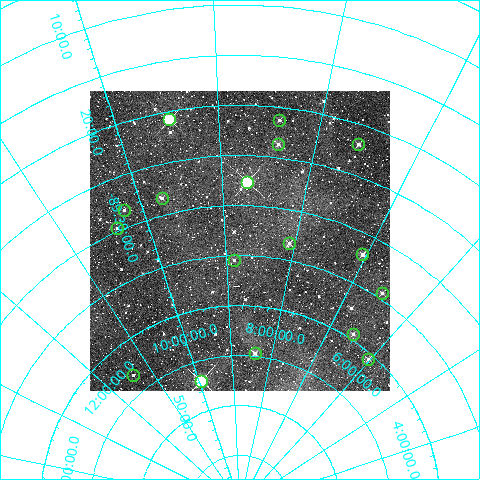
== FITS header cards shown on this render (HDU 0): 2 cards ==
NAXIS1  =                  300
NAXIS2  =                  300

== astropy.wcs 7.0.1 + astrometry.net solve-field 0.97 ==
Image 300 x 300 px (HDU 0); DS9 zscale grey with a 90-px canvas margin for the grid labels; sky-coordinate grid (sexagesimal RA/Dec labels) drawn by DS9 from the SOLVED WCS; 17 Tycho-2 reference stars matched to detected sources circled (green)
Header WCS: RA---TAN/DEC--TAN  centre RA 08:47:34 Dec -89:34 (131.89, -89.56 deg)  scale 6 arcsec/px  FOV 30.0' x 30.0'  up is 0 deg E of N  parity normal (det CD < 0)
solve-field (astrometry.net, Tycho-2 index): VERIFIED the header's WCS against the Tycho-2 star catalogue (verified at 2 index scales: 10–17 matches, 0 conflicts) and refined it, rather than solving blind
Solved WCS: RA---TAN-SIP/DEC--TAN-SIP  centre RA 08:47:27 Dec -89:34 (131.86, -89.56 deg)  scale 6 arcsec/px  FOV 30.0' x 30.0'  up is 0 deg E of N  parity normal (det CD < 0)
The solver's refit moves the header's centre by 1.8 arcsec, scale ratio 0.9999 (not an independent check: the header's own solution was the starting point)
Tycho-2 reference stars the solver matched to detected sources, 17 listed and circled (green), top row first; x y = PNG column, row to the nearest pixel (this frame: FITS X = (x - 90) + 1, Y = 300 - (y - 91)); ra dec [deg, ICRS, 3 dp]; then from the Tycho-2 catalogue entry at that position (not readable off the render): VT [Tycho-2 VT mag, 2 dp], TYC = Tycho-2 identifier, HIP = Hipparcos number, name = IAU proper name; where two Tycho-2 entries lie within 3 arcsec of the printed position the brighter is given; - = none
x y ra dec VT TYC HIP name
169 119 142.279 -89.347 8.11 9518-149-1 - -
279 120 125.973 -89.354 10.84 9518-207-1 - -
278 144 125.810 -89.394 11.09 9518-348-1 - -
358 144 113.667 -89.367 10.84 9505-337-1 - -
247 182 130.523 -89.461 7.39 9518-328-1 42708 -
162 198 146.061 -89.472 11.45 9518-288-1 - -
124 210 153.255 -89.471 12.43 9519-402-1 - -
117 228 155.742 -89.495 11.85 9519-339-1 - -
289 243 121.189 -89.555 10.70 9518-384-1 - -
362 254 105.798 -89.534 11.08 9505-394-1 - -
234 260 133.127 -89.591 12.24 9518-222-1 - -
382 293 98.034 -89.574 10.69 9505-401-1 - -
353 334 98.368 -89.657 11.21 9505-432-1 - -
255 353 126.169 -89.745 10.61 9518-362-1 - -
368 359 90.525 -89.675 10.85 9505-435-1 - -
133 375 171.199 -89.720 11.80 9519-411-1 - -
201 381 149.156 -89.782 7.83 9518-379-1 48752 -